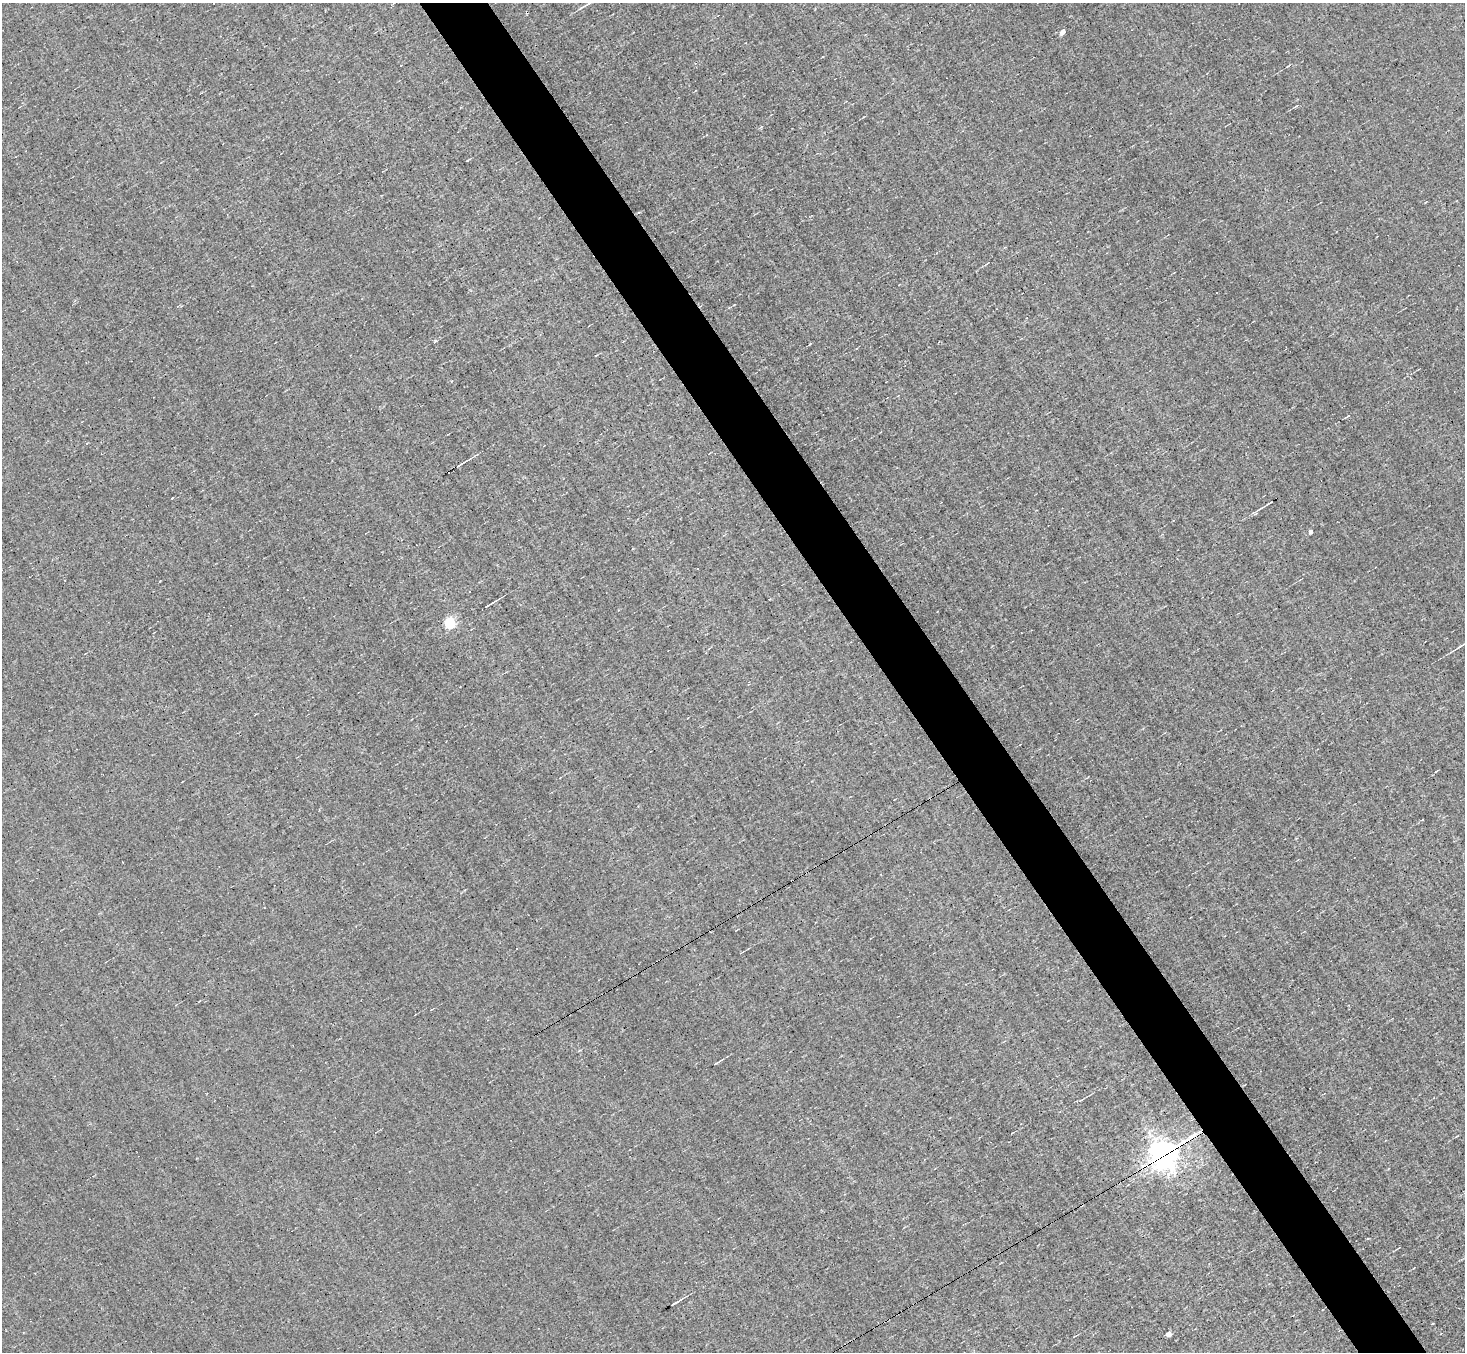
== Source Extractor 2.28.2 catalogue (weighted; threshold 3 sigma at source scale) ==
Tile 6 of 4 x 4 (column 2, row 2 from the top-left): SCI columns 1463-2925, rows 2988-4337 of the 5850 x 5835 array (HDU 1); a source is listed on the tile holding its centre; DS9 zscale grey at full resolution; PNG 1467 x 1354 px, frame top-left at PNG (2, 3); no overlay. Shown black and unused: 5% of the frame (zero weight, under 3 of 5 exposures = <1% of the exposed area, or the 3 px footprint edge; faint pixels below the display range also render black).
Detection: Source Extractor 2.28.2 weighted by HDU 2 'WHT'; one run over the whole footprint, this tile lists its part. Background 0.00504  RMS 0.044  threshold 0.198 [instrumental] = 3 sigma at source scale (4.5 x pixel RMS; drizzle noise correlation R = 1.50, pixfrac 1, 0.05/0.05 arcsec/px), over >= 5 px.
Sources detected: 24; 3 cosmic-ray / hot-pixel residue — not listed; the other 21 listed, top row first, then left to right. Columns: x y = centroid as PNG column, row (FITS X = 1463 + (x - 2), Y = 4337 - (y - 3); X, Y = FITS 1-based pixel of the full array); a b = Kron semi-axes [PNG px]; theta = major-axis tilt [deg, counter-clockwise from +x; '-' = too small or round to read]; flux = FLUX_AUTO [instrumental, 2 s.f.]
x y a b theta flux
587 4 12 3 29 12
1063 32 4 4 - 38
1289 66 7 2 36 4.1
1296 106 8 3 29 5.6
987 263 5 2 - 3.4
435 341 5 3 - 3.7
596 356 3 2 - 4.3
87 443 3 3 - 6.6
461 464 20 4 31 18
1269 503 10 3 31 8.2
1311 532 4 4 - 19
470 592 3 2 - 4.6
489 605 12 2 30 13
450 623 5 5 - 430
1463 644 16 2 31 18
1422 819 3 3 - 11
716 1063 6 3 27 5.2
1163 1155 8 8 - 5800
674 1303 8 2 29 9.5
1168 1334 4 4 - 38
1074 1336 4 2 - 3.5
Overlapping masked pixels (flux is a lower limit): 1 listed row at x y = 1163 1155
Isophote crosses this tile's border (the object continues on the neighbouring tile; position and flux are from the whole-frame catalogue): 2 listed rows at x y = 587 4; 1463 644
Unlisted compact peaks at least as high as the median listed source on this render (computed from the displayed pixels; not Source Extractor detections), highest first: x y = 810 344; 160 581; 1348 416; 761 127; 467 160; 734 305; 1433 1323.